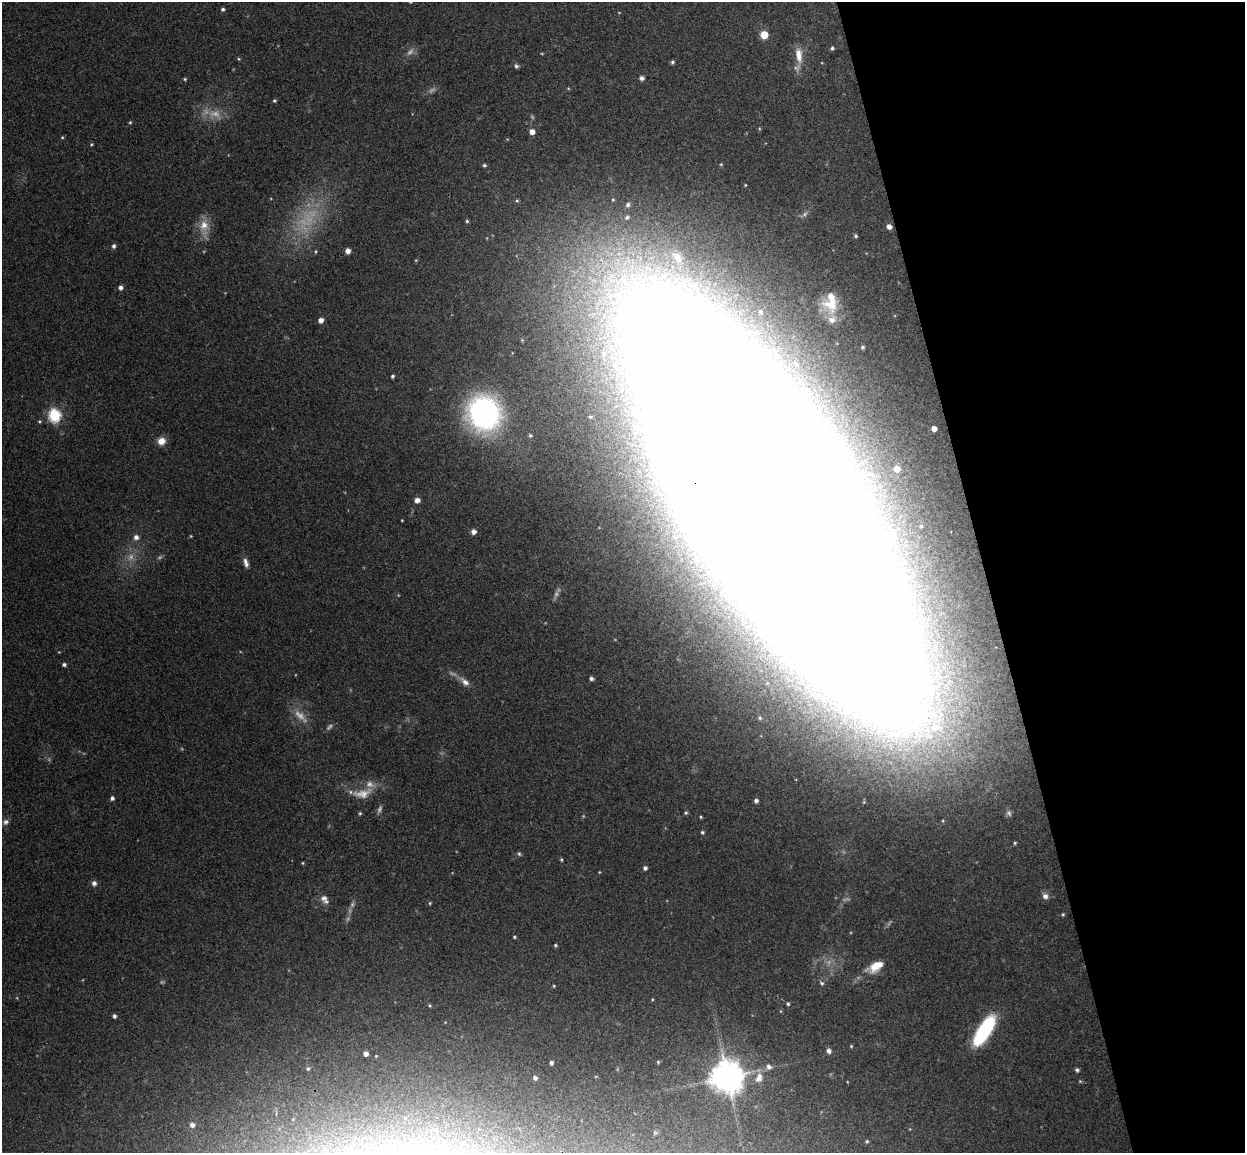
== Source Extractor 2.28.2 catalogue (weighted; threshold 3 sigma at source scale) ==
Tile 12 of 4 x 4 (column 4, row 3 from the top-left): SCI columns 3787-5029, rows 1305-2455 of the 5086 x 5028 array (HDU 1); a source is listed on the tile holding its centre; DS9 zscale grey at full resolution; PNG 1247 x 1155 px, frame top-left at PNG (2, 2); no overlay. Shown black and unused: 21% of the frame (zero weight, under 3 of 4 exposures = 5% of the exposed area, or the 3 px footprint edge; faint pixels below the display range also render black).
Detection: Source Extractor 2.28.2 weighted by HDU 2 'WHT'; one run over the whole footprint, this tile lists its part. Background 0.0743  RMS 0.0078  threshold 0.035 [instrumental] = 3 sigma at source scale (4.5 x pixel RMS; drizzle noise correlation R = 1.50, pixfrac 1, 0.05/0.05 arcsec/px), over >= 5 px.
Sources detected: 116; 17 too faint to see at this stretch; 4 inside a brighter object's white glare — not listed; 2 inside a brighter listed object's ellipse — not listed separately; the other 93 listed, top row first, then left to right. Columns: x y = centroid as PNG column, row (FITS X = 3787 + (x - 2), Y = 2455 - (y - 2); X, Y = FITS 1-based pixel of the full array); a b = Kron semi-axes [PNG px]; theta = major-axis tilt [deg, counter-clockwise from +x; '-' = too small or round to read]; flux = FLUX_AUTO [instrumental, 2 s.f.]
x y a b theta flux
223 9 4 4 - 1.6
764 35 5 5 - 18
832 48 5 4 - 1.4
799 55 22 9 -82 11
239 59 4 4 - 0.86
672 62 4 4 - 1.6
516 66 6 5 - 1.8
642 78 5 4 - 2.9
185 79 4 4 - 0.91
274 101 4 4 - 1.2
130 122 4 4 - 0.89
532 132 5 5 - 5.2
62 137 4 4 - 0.79
91 144 5 4 - 0.91
721 164 5 4 - 0.87
484 165 5 4 - 1.4
745 185 3 3 - 0.62
613 200 4 3 - 0.66
517 201 5 4 - 1.2
628 205 6 5 - 1.6
627 217 5 4 - 1.8
467 221 4 4 - 1.2
204 225 17 14 79 12
889 227 5 5 - 4.2
856 236 5 4 - 1.3
114 246 5 4 - 2.2
348 251 5 4 - 4.3
677 257 23 12 -54 17
640 258 14 6 -50 6.5
694 286 13 10 -17 11
121 287 5 5 - 2.8
830 302 31 21 87 29
760 312 6 6 - 2.2
321 320 4 4 - 5.1
863 347 4 4 - 1.3
393 376 4 4 - 1.3
484 413 25 23 -63 220
54 415 6 6 - 110
934 429 4 4 - 6.2
530 435 5 4 - 1.1
161 441 9 8 - 7.3
897 469 5 5 - 9.4
417 500 5 4 - 4.8
774 506 243 71 -58 22000
473 532 5 5 - 4
136 537 7 7 - 3.6
246 563 12 6 -75 3.9
64 664 4 4 - 2
591 679 4 4 - 2.2
465 682 16 8 -44 5.5
760 718 7 6 - 1.9
362 793 30 13 12 14
112 798 5 4 - 2.2
756 801 4 4 - 2.3
360 813 5 4 - 1
686 813 5 4 - 1.2
1009 813 9 6 -62 2.1
701 817 4 4 - 0.84
943 821 4 3 - 0.67
6 822 8 7 - 2.9
702 832 4 4 - 1.5
1015 843 4 4 - 0.99
519 854 6 5 - 1.3
561 860 5 3 - 0.87
303 863 4 3 - 0.68
645 868 4 4 - 2.4
599 872 4 3 - 0.55
94 883 6 6 - 3
1045 896 8 7 - 3.4
324 898 10 9 - 3.5
430 903 4 4 - 0.85
1063 914 4 4 - 0.97
514 937 4 3 - 0.96
555 945 4 3 - 0.98
876 966 20 10 30 13
822 983 6 5 - 1.5
788 1004 4 3 - 1.1
114 1016 4 4 - 2.1
984 1031 28 10 58 91
851 1046 4 4 - 0.77
829 1051 6 5 - 3.4
366 1054 4 4 - 3.3
658 1062 4 4 - 0.86
551 1063 4 4 - 2.2
769 1067 7 6 - 3
308 1069 5 5 - 1.3
1077 1070 5 4 - 1.6
727 1077 9 9 - 1700
759 1077 16 9 69 7.6
535 1078 4 4 - 3
192 1125 5 5 - 3.4
435 1130 8 6 17 2.8
867 1141 4 4 - 1.2
Overlapping masked pixels (flux is a lower limit): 1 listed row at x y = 774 506